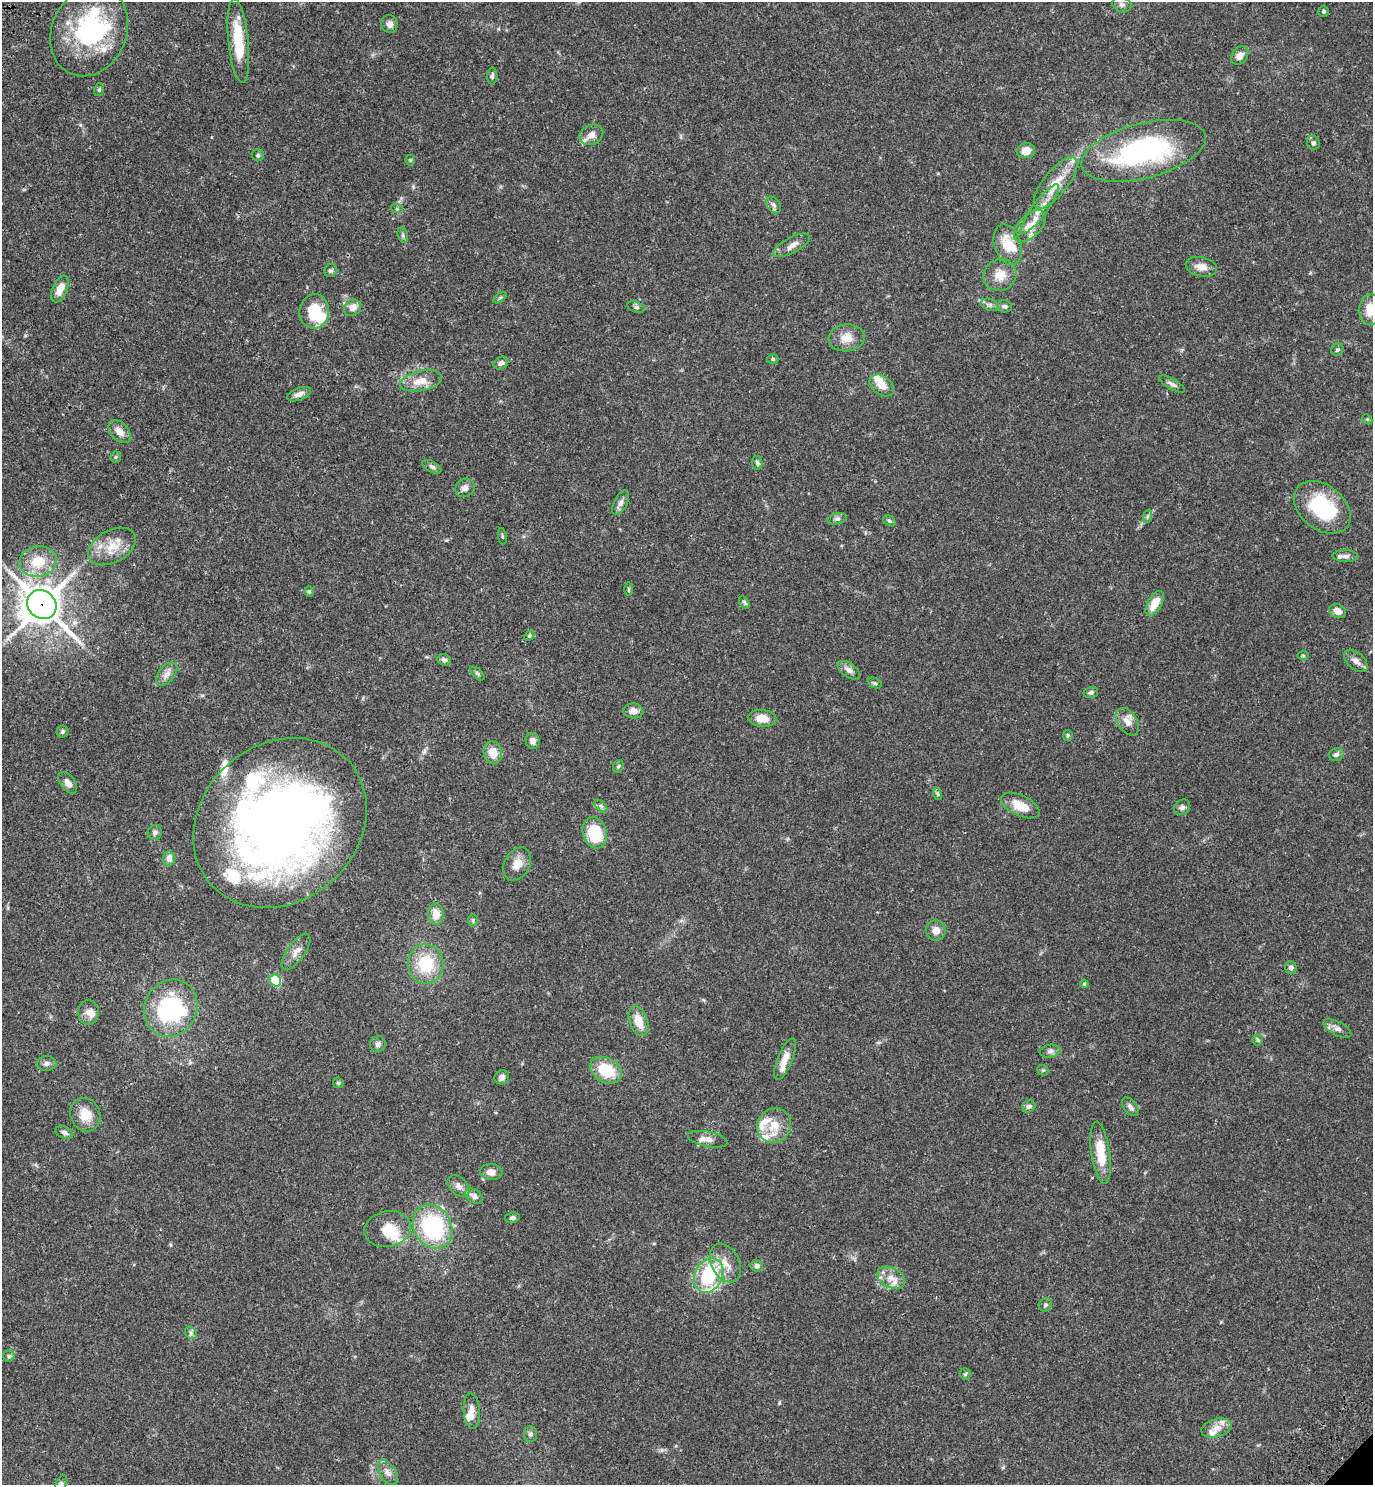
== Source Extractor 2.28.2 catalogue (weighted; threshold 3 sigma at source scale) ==
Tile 11 of 4 x 4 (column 3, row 3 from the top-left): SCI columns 3129-4499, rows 1575-3057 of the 6120 x 6120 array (HDU 1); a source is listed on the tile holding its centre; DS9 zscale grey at full resolution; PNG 1375 x 1487 px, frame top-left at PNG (2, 2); each listed source drawn as its Kron ellipse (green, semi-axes under 4 px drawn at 4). Shown black and unused: <1% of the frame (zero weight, under 3 of 4 exposures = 6% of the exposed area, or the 3 px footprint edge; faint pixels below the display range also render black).
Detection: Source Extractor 2.28.2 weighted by HDU 2 'WHT'; one run over the whole footprint, this tile lists its part. Background 0.0581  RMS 0.0031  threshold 0.0138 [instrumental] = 3 sigma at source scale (4.5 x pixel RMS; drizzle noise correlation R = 1.50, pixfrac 1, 0.05/0.05 arcsec/px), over >= 5 px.
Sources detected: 157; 2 inside a brighter object's white glare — neither listed nor drawn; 18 inside a brighter listed object's ellipse — not listed separately; the other 137 listed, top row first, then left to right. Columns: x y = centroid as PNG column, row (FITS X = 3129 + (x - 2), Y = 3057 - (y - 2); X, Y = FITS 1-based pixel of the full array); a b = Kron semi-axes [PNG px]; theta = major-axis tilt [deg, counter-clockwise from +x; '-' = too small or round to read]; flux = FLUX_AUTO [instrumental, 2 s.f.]
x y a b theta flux
1122 5 10 7 -20 1.2
1324 11 5 5 - 0.47
389 24 9 8 - 1.7
89 31 46 37 66 39
238 41 42 10 -84 11
1240 55 10 7 51 1.9
492 76 8 5 89 0.67
99 90 6 5 - 0.5
591 135 12 9 26 2.1
1313 143 7 6 - 0.75
1026 151 9 7 12 3.2
1144 151 64 27 14 56
258 155 6 6 - 0.63
410 160 5 5 - 0.38
1056 183 31 12 51 6.9
774 205 9 6 -53 0.89
397 209 6 4 -19 0.4
1040 209 30 7 53 4.9
1030 226 20 11 46 5.4
403 235 8 5 -72 0.63
792 245 20 8 27 2.4
1008 245 21 13 -72 7.6
1201 267 16 9 -12 2.6
331 271 7 6 - 0.71
1000 275 17 15 37 4.4
60 289 14 7 66 3.6
500 298 7 3 38 0.43
990 305 9 6 -18 0.93
1005 306 7 6 - 0.79
636 307 9 5 -15 0.68
352 308 9 8 - 2.4
1371 309 15 11 85 5
314 311 17 14 84 11
847 338 18 13 6 4.3
1337 350 6 5 - 0.58
773 359 5 4 - 0.47
501 363 8 6 29 1.1
421 381 21 10 12 4.7
1172 384 14 5 -31 1.1
882 385 13 9 -36 3.9
299 394 12 6 21 1.8
1367 419 5 4 - 0.38
119 432 13 9 -49 2.6
116 457 5 5 - 0.45
757 463 7 5 -82 0.73
432 467 10 5 -29 0.88
465 488 10 9 - 1.6
621 503 13 6 62 1.4
1322 507 32 22 -38 23
1148 516 7 4 71 0.55
837 519 10 5 13 0.86
889 521 7 5 -39 0.57
502 536 8 3 -81 0.4
112 547 26 16 28 7
1345 556 12 6 -2 1.2
38 562 19 15 10 7.5
628 589 6 4 -90 0.41
309 591 5 4 - 0.44
744 602 7 4 -59 0.62
1155 603 13 7 59 5.6
42 605 15 13 -42 730
1338 611 9 6 -26 2
529 636 6 4 44 0.41
1303 656 6 4 -1 0.37
444 660 7 5 -22 1.1
1356 661 14 8 -42 1.9
849 670 12 7 -35 1.8
167 674 13 8 50 2
477 674 9 4 -42 0.59
875 683 7 5 -26 0.56
1091 692 7 5 13 0.78
634 711 10 7 -5 2
762 718 14 8 -7 3.7
1127 722 15 9 -55 2.9
63 732 6 6 - 0.8
1068 735 5 4 - 0.45
533 741 8 7 - 1.6
493 753 11 9 -79 4.5
1336 754 7 6 - 0.85
618 766 6 5 - 0.51
68 783 12 7 -53 1.9
938 794 6 4 -71 0.46
601 806 7 4 -45 0.62
1020 806 20 10 -25 5.8
1182 807 9 7 42 1.1
280 823 92 78 42 280
155 832 7 7 - 1
595 833 16 12 -74 12
169 858 7 6 - 2.1
517 864 18 12 61 3.6
436 914 10 8 -84 3.6
473 920 6 4 -88 0.49
936 930 10 10 - 2.2
296 952 21 8 54 2.6
426 964 19 18 - 13
1291 968 6 6 - 1.1
275 980 6 5 - 22
1084 984 4 4 - 0.39
171 1008 29 26 61 30
88 1012 12 10 88 2.1
639 1021 15 9 -71 4.7
1337 1028 15 6 -28 1.5
1258 1040 5 5 - 0.44
378 1044 8 7 - 1
1050 1051 10 6 8 1
785 1059 22 7 68 3.8
47 1063 9 7 4 1.1
606 1070 17 12 -28 10
1043 1070 6 5 - 0.46
502 1077 7 6 - 1.6
338 1083 6 4 -45 0.44
1029 1106 7 6 - 0.98
1130 1107 11 6 -52 1.2
85 1115 17 14 -67 5.2
774 1126 18 16 50 5.8
64 1132 9 6 -21 1.1
708 1139 20 7 -11 2.3
1101 1153 31 9 -82 8.8
491 1172 11 8 -4 2.1
458 1186 13 8 -44 1.8
474 1196 10 6 -34 1.8
512 1218 7 5 8 0.85
433 1227 23 18 -61 32
388 1229 23 18 11 6.8
725 1263 20 13 -63 4.9
757 1266 6 5 - 1.2
709 1275 18 14 63 22
891 1278 15 10 -26 3.4
1045 1305 7 6 - 0.68
191 1333 7 5 -48 0.73
9 1356 6 5 - 0.53
965 1374 6 5 - 0.53
472 1411 18 8 -85 2.3
1216 1428 15 9 14 2.5
530 1434 8 6 -88 0.85
388 1473 14 8 -58 2
61 1484 9 5 63 0.69
Overlapping masked pixels (flux is a lower limit): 3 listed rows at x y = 1056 183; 42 605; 280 823
Isophote crosses this tile's border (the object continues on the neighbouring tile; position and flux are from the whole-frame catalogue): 2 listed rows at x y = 1371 309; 61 1484